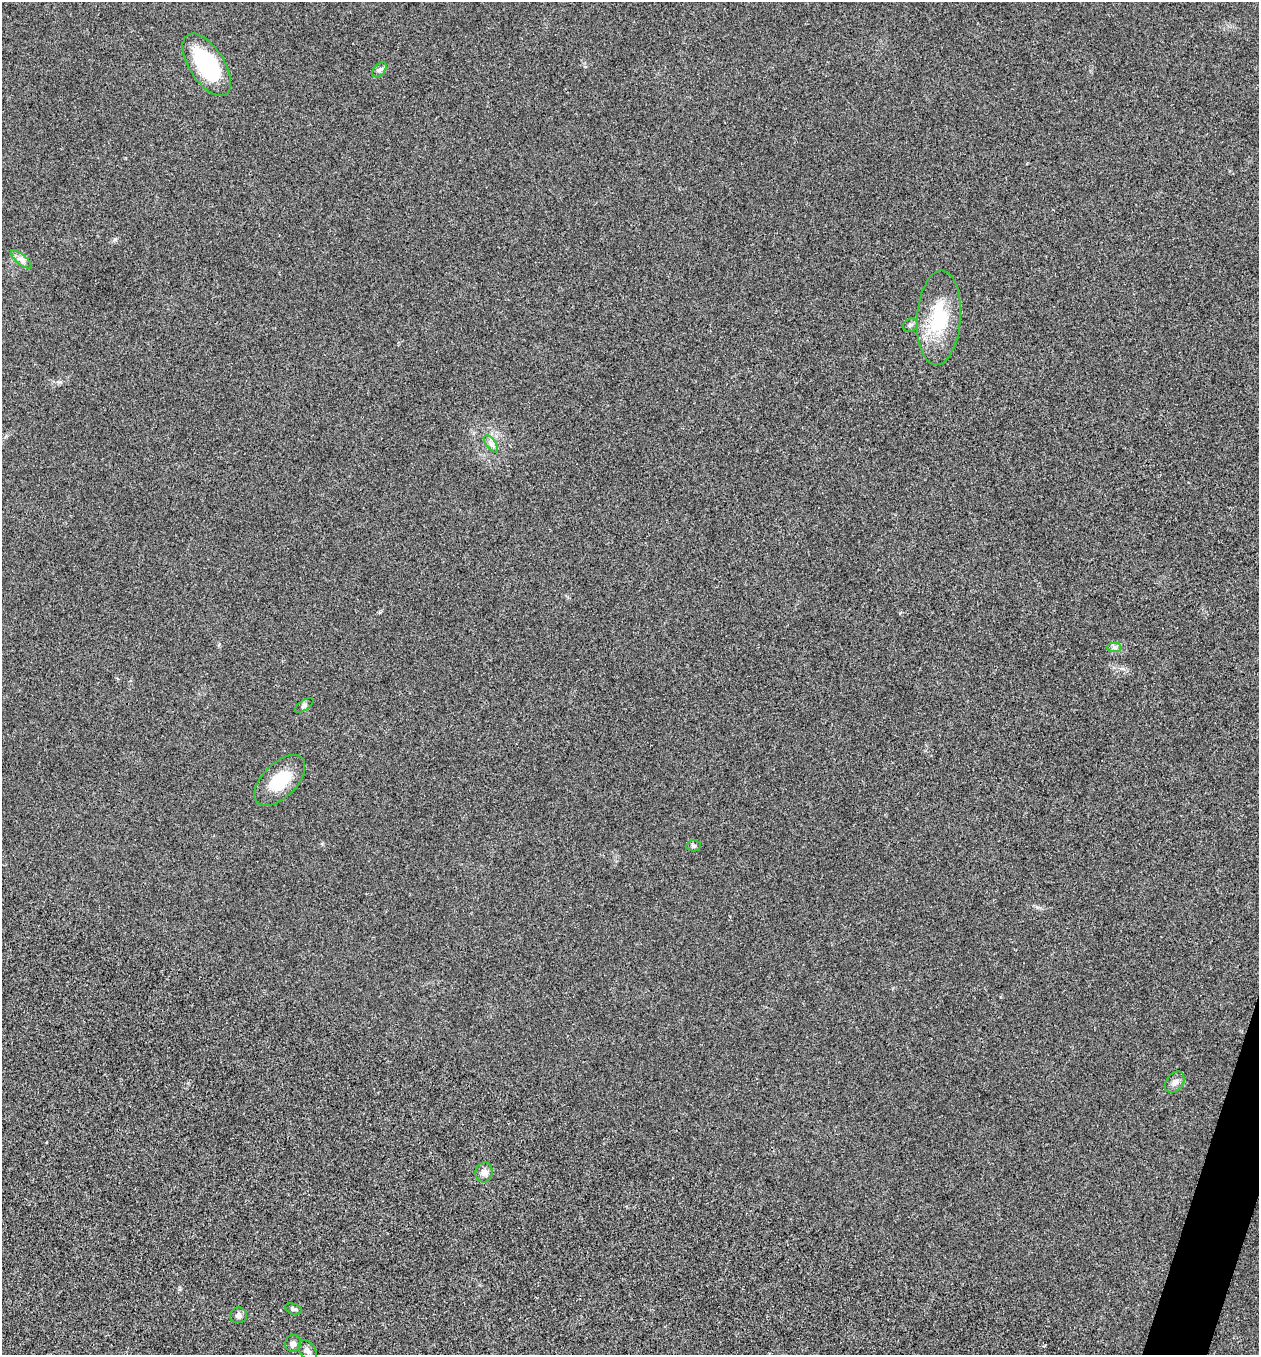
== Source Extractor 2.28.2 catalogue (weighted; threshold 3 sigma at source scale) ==
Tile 6 of 4 x 4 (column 2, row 2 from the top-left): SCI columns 1524-2780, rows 2708-4060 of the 5436 x 5425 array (HDU 1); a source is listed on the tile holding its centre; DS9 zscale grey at full resolution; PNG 1261 x 1357 px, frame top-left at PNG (2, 2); each listed source drawn as its Kron ellipse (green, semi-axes under 4 px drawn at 4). Shown black and unused: <1% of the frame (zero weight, under 3 of 4 exposures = <1% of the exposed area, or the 3 px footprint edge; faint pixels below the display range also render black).
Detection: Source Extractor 2.28.2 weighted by HDU 2 'WHT'; one run over the whole footprint, this tile lists its part. Background 0.0202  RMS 0.0057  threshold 0.0258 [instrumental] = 3 sigma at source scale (4.5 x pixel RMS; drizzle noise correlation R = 1.50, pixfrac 1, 0.05/0.05 arcsec/px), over >= 5 px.
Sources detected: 16; all 16 listed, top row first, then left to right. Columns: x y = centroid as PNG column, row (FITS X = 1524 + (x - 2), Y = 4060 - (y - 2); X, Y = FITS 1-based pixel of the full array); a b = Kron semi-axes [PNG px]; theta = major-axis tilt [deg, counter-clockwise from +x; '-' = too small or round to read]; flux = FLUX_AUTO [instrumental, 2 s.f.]
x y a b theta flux
207 65 35 17 -57 49
379 70 9 5 49 1.4
21 259 13 5 -40 2.4
939 318 47 22 86 32
910 325 7 6 - 1.4
491 444 10 5 -54 2
1114 647 7 4 -1 1.3
304 705 11 5 34 1.4
280 780 32 17 45 18
693 846 7 5 -2 1.2
1175 1082 12 8 52 2.8
484 1172 10 8 77 3
294 1309 9 5 -19 1.2
238 1315 8 8 - 2.3
293 1343 8 8 - 2.1
307 1350 11 7 -52 2.1
Unlisted compact peaks at least as high as the median listed source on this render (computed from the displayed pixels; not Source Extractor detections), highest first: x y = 115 239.